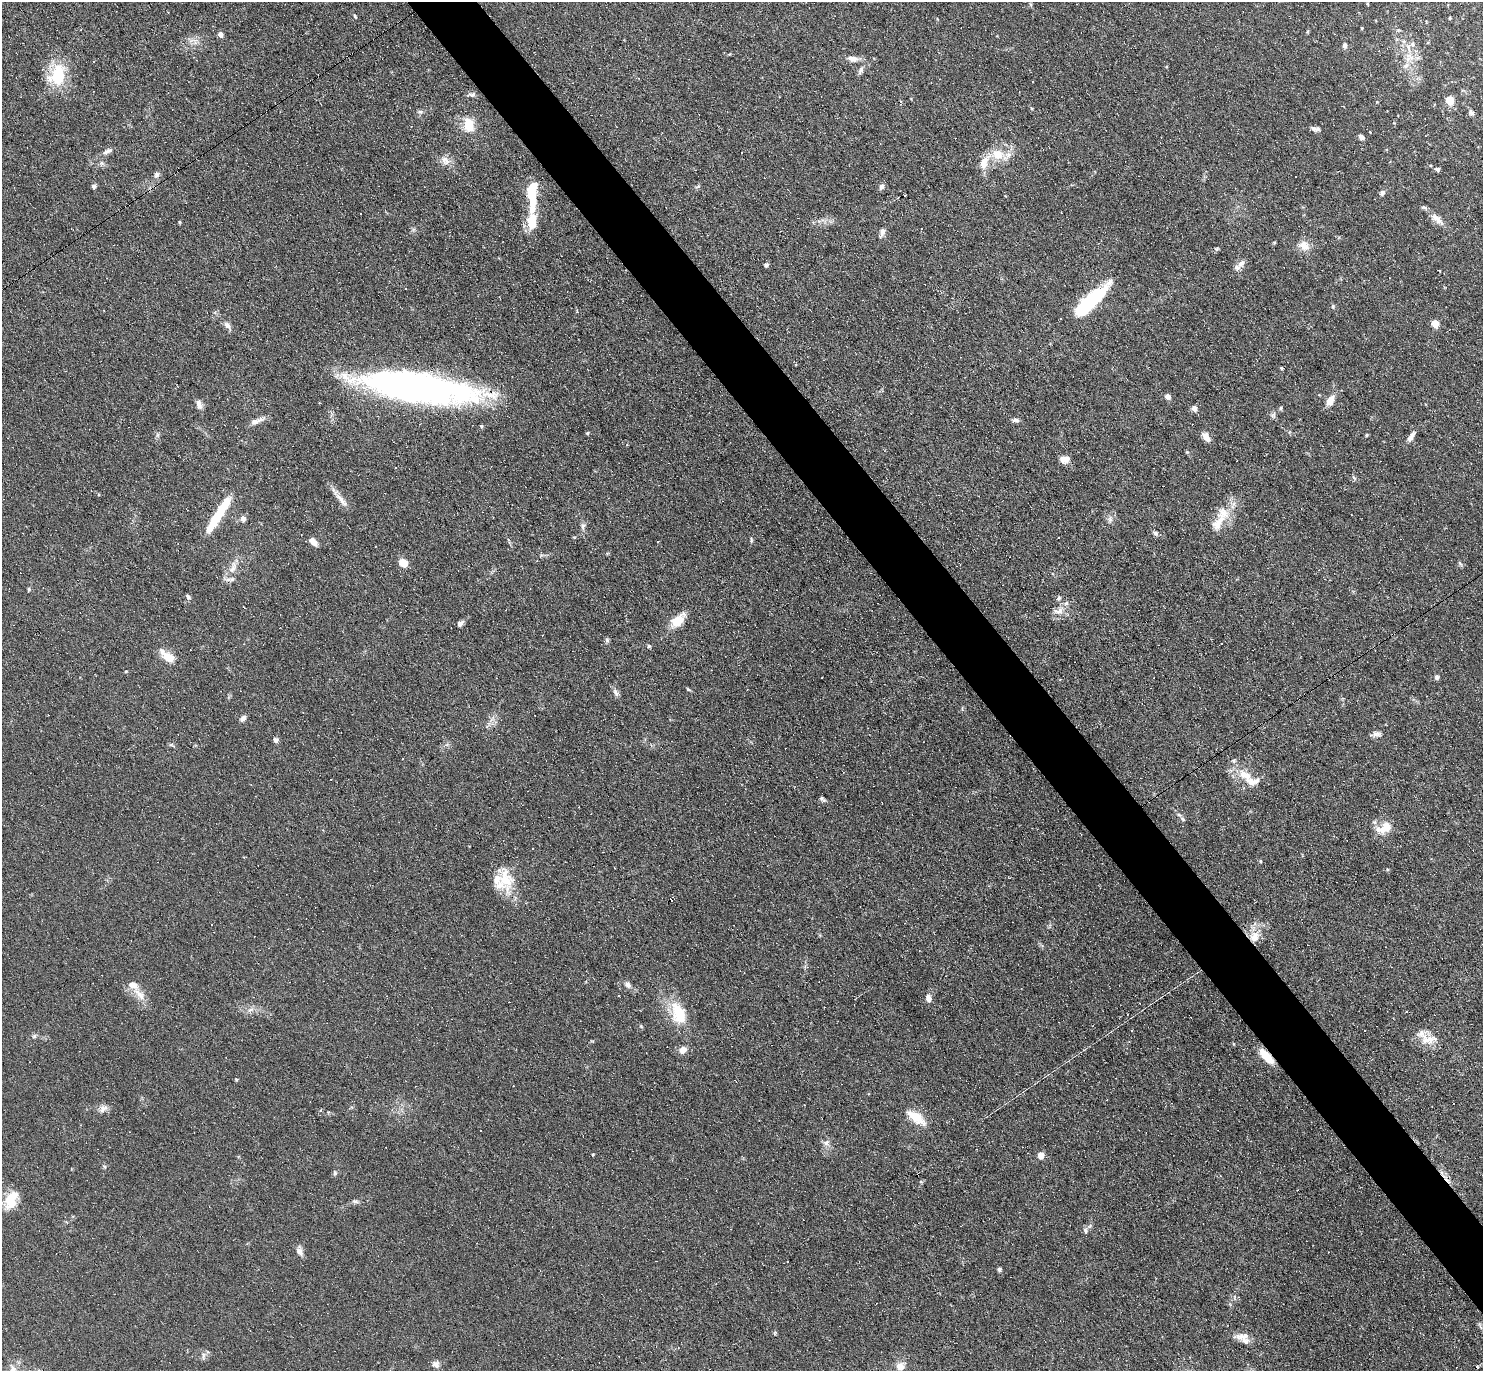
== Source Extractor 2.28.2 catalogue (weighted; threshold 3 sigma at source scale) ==
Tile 6 of 4 x 4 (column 2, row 2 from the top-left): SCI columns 1482-2962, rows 2889-4257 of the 5923 x 5919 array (HDU 1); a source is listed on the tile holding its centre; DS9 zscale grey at full resolution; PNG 1485 x 1373 px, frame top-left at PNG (2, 2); no overlay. Shown black and unused: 4% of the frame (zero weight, under 3 of 6 exposures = <1% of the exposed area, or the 3 px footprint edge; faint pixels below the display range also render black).
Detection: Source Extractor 2.28.2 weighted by HDU 2 'WHT'; one run over the whole footprint, this tile lists its part. Background 0.103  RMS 0.0063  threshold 0.0259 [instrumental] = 3 sigma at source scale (4.09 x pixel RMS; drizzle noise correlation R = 1.36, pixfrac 0.8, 0.05/0.05 arcsec/px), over >= 5 px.
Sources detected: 222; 2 inside a brighter object's white glare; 60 cosmic-ray / hot-pixel residue — not listed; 18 inside a brighter listed object's ellipse — not listed separately; the other 142 listed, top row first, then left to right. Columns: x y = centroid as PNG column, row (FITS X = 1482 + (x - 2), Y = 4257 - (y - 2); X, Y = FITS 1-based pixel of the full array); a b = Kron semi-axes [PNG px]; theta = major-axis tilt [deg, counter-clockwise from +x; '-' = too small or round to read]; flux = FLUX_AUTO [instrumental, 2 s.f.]
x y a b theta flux
355 16 7 4 -65 0.77
1450 18 4 3 - 0.72
1362 28 4 3 - 0.49
1398 30 6 4 -42 0.81
220 35 7 5 -58 2.1
195 42 11 4 -64 2.2
1412 44 7 5 62 1.4
1345 45 6 4 86 2.1
729 54 5 3 - 0.55
1409 57 14 12 27 7.8
853 59 15 8 -8 4.3
42 69 4 3 - 0.48
861 70 12 6 66 2.1
58 75 20 15 72 30
472 94 11 5 10 1.7
1450 101 8 7 - 9.3
1377 102 5 4 - 0.58
1032 108 4 4 - 0.52
420 112 7 5 -19 1.3
1471 112 9 6 -66 1.7
469 125 19 13 -82 11
1315 128 13 5 -5 2.1
1361 137 6 5 - 2.9
107 151 15 6 30 2.7
998 155 15 13 -25 11
445 160 15 10 -46 4.8
984 162 21 10 66 8.7
1437 169 5 4 - 1.8
157 175 8 7 - 1.7
94 186 6 5 - 1.4
698 186 8 4 35 0.92
882 186 8 5 70 1.9
1382 193 8 6 47 1.6
1437 219 22 9 -41 5.7
179 222 5 3 - 0.58
532 222 32 11 90 15
882 233 14 6 73 2.5
1274 242 5 3 - 0.59
1304 246 15 12 -32 6.1
1217 249 7 5 21 0.98
1241 263 12 7 45 3.6
766 265 5 5 - 1.2
406 288 3 2 - 0.58
1090 302 38 10 45 65
1333 306 6 3 -72 0.78
1060 318 3 3 - 2.5
1435 324 7 6 - 6.8
228 325 13 7 -47 2.8
1282 368 4 3 - 0.66
419 388 121 27 -8 250
1167 396 7 6 - 2.3
1330 401 14 8 62 6.1
199 404 13 7 -75 3
1194 408 8 6 -60 2.6
1281 408 6 4 89 0.78
1273 415 9 7 89 1.7
1016 420 9 5 -15 1.7
257 421 22 6 22 3.8
481 426 4 4 - 0.66
587 433 5 3 - 0.78
1366 435 4 3 - 0.8
1411 436 17 6 51 3.2
1206 437 12 7 -52 4.1
627 445 3 2 - 0.96
1187 452 5 5 - 0.61
1064 459 11 8 3 4.2
1354 478 5 4 - 1.3
342 500 22 7 -49 5
217 516 44 9 58 24
243 518 7 6 - 2.5
1110 519 10 7 79 2.4
1218 523 32 13 58 13
583 526 11 7 -86 2.1
1155 533 7 6 - 1.4
1059 537 3 3 - 0.72
751 540 8 3 -89 0.87
313 542 9 5 -43 4.3
403 563 8 8 - 7.2
1460 563 9 3 -50 0.76
233 568 19 7 76 5.6
29 589 6 4 84 0.73
188 597 7 5 -46 1.3
1059 598 7 5 30 1.2
244 607 4 2 - 0.42
1059 611 17 10 22 5.3
678 620 22 11 43 10
460 623 8 5 39 1.8
542 635 3 2 - 0.53
607 640 7 5 -89 1.2
649 646 5 4 - 1
168 657 17 11 -27 7.9
126 671 5 3 - 0.48
1437 677 7 6 - 1.2
688 689 6 4 -30 0.79
616 692 11 6 -58 2.3
243 718 8 5 46 2.4
1376 734 14 7 7 2.5
276 740 7 5 -26 1.9
171 745 8 4 -26 1
1245 775 23 12 -29 11
1244 788 4 4 - 0.77
822 799 8 5 -38 1.3
1183 819 7 5 -37 1.2
1384 828 21 12 23 9.4
1260 861 5 3 - 0.54
1388 869 4 4 - 0.64
506 879 40 16 -74 17
1254 937 16 13 67 8.9
628 985 10 7 -53 2.7
139 994 23 9 -47 6.9
928 998 8 6 -84 3.7
250 1010 10 5 35 2
1406 1012 3 2 - 0.63
679 1014 33 19 -68 21
641 1026 6 4 -46 0.7
1131 1030 3 2 - 0.64
34 1036 8 5 37 1.2
1429 1039 26 11 11 8.3
682 1050 9 8 - 4.1
1266 1056 18 7 -48 12
236 1079 5 3 - 0.58
1453 1103 3 2 - 0.63
103 1108 13 9 36 3.4
916 1117 28 11 -35 12
826 1143 8 8 - 2.6
593 1154 4 3 - 0.51
1041 1155 5 5 - 8.4
335 1173 8 5 -81 1.2
921 1182 6 3 -18 0.58
11 1200 24 13 69 13
355 1201 9 5 -6 1.6
1085 1230 8 6 -63 1.5
299 1252 12 7 -56 3.1
787 1262 3 2 - 0.43
999 1269 5 4 - 1.2
1480 1326 12 3 -67 1
775 1333 6 3 72 0.67
1243 1336 25 8 4 5.1
203 1355 11 5 90 1.7
435 1364 10 9 - 3
900 1366 13 11 39 5.3
13 1369 16 9 -63 6.1
Overlapping masked pixels (flux is a lower limit): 3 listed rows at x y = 419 388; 1254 937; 1266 1056
Isophote crosses this tile's border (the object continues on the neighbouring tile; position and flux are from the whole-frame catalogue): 1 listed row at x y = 13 1369